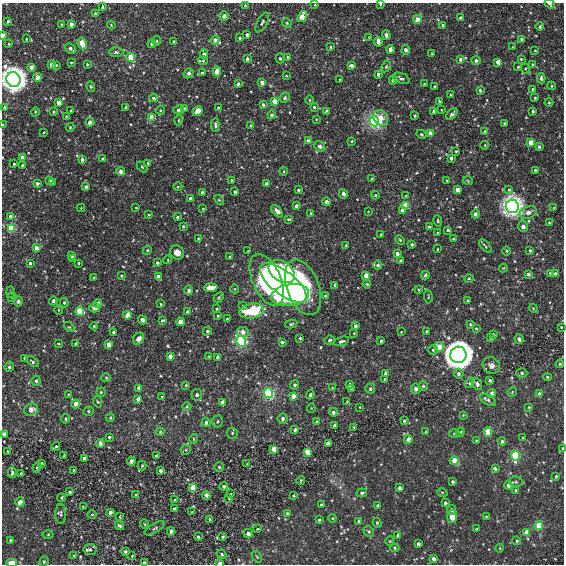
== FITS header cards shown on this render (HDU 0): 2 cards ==
NAXIS1  =                  562
NAXIS2  =                  562

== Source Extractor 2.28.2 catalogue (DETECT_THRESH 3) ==
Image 562 x 562 px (HDU 0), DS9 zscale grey, 1 PNG px = 1 image px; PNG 566 x 566 px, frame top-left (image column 1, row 562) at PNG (2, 3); each listed source drawn as its Kron ellipse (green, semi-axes under 4 px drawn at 4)
Background 4.39e-07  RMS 8.5e-08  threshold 2.56e-07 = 3 sigma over >= 5 px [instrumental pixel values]
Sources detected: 454; all 454 listed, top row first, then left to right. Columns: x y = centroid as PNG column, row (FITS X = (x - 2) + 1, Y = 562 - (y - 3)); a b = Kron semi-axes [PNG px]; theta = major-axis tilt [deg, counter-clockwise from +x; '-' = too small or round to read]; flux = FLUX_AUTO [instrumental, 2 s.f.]
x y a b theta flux
380 4 3 3 - 6.8e-06
550 4 5 4 - 1.2e-05
245 5 3 3 - 5.0e-06
315 5 4 2 - 3.5e-06
102 7 3 3 - 7.7e-06
95 13 4 4 - 5.6e-06
224 16 5 4 - 2.0e-05
302 17 6 4 53 1.1e-04
460 18 3 3 - 9.6e-06
418 19 4 4 - 1.2e-04
8 21 3 3 - 1.1e-05
262 22 11 5 61 1.3e-05
287 23 5 4 - 6.7e-06
71 24 4 3 - 3.9e-05
62 25 3 3 - 1.3e-05
111 25 4 3 - 4.6e-06
443 25 3 3 - 1.1e-05
540 27 4 4 - 1.1e-05
3 35 4 3 - 3.9e-05
247 35 4 3 - 8.2e-06
386 35 5 4 - 1.7e-05
369 37 3 3 - 3.7e-06
240 38 3 3 - 8.5e-06
26 39 4 3 - 4.7e-06
522 39 3 3 - 1.9e-05
215 40 4 4 - 3.5e-05
157 41 5 3 - 5.9e-06
174 42 3 3 - 2.6e-05
378 42 5 3 - 5.1e-05
9 44 3 2 - 3.8e-06
82 44 6 4 -60 1.1e-04
152 44 4 4 - 1.8e-05
330 47 4 3 - 6.6e-06
513 47 3 2 - 2.9e-06
71 48 6 3 -42 1.3e-05
390 49 4 4 - 2.2e-05
406 50 4 4 - 1.4e-05
535 51 3 2 - 3.4e-06
116 52 7 5 -1 1.3e-05
432 53 4 3 - 4.9e-06
204 54 5 3 - 3.4e-05
131 57 5 4 - 1.9e-04
288 57 3 3 - 6.5e-06
280 58 5 4 - 7.7e-06
247 59 3 3 - 1.5e-05
460 59 3 3 - 1.7e-05
521 59 4 3 - 5.2e-06
203 61 5 3 - 6.0e-06
476 61 5 4 - 1.2e-05
71 62 3 2 - 4.3e-06
498 62 4 4 - 5.0e-05
87 64 4 3 - 6.3e-06
532 64 3 2 - 4.1e-06
51 65 4 3 - 4.7e-05
56 65 3 3 - 7.3e-06
352 66 4 3 - 2.2e-05
386 66 6 4 63 7.0e-06
31 67 4 4 - 3.3e-05
518 67 3 3 - 5.9e-06
525 69 5 4 - 7.1e-06
217 71 5 4 - 4.1e-05
188 73 5 3 - 2.9e-05
202 73 3 3 - 1.9e-05
378 74 3 3 - 2.0e-05
286 76 4 2 - 4.3e-06
37 77 4 4 - 4.9e-05
401 78 9 5 -20 1.5e-05
541 78 5 4 - 1.9e-05
340 79 4 3 - 4.3e-06
13 80 7 7 - 4.5e-03
393 80 4 4 - 1.4e-05
262 82 4 3 - 3.5e-05
238 84 3 3 - 2.0e-05
424 84 3 2 - 3.8e-06
91 86 5 4 - 6.3e-06
435 86 3 3 - 6.5e-06
552 86 4 4 - 6.5e-06
533 89 3 3 - 8.2e-06
480 90 4 3 - 1.3e-05
451 95 3 3 - 4.9e-06
285 97 6 4 51 1.2e-05
153 98 4 4 - 1.3e-05
535 98 3 2 - 5.5e-06
309 100 5 3 - 4.4e-06
275 101 4 4 - 1.4e-04
439 101 3 3 - 8.8e-06
59 103 4 3 - 4.6e-05
549 103 4 3 - 5.0e-06
263 105 4 4 - 1.8e-05
126 107 4 3 - 1.2e-05
218 107 3 3 - 5.1e-06
314 107 3 3 - 8.8e-06
5 108 3 3 - 2.6e-05
184 108 4 3 - 7.5e-06
160 110 4 4 - 5.9e-06
179 110 5 4 - 1.5e-05
442 110 3 2 - 3.4e-06
71 111 3 2 - 5.2e-06
198 111 5 4 - 5.1e-05
326 111 4 3 - 5.6e-06
434 111 3 3 - 1.9e-05
533 111 3 3 - 8.5e-06
35 112 5 3 - 5.9e-06
54 112 4 3 - 6.3e-06
452 114 7 4 47 1.8e-05
271 115 4 4 - 1.4e-05
66 116 2 2 - 4.0e-06
415 116 3 3 - 1.0e-05
152 118 4 4 - 1.5e-04
381 118 8 7 - 5.7e-05
316 119 2 2 - 3.6e-06
179 120 5 3 - 5.2e-06
375 121 5 4 - 1.3e-03
90 122 4 4 - 2.1e-05
505 123 3 3 - 8.9e-06
3 125 3 2 - 8.6e-06
215 125 6 3 -88 9.8e-06
251 126 3 3 - 5.0e-06
70 127 4 4 - 4.9e-06
44 132 3 2 - 4.0e-06
485 132 4 3 - 2.8e-05
421 134 5 3 - 5.6e-06
430 134 4 4 - 1.1e-04
308 141 4 4 - 2.8e-05
352 141 4 3 - 5.2e-06
531 142 4 4 - 1.2e-04
485 145 4 3 - 3.8e-06
320 146 5 5 - 2.0e-05
539 147 4 3 - 9.0e-06
456 151 3 2 - 5.3e-06
22 157 4 3 - 5.8e-05
451 158 3 3 - 2.8e-05
102 159 3 3 - 6.7e-06
82 160 4 4 - 2.2e-05
148 163 3 3 - 8.2e-06
14 164 3 3 - 6.8e-06
22 165 3 3 - 1.5e-05
142 167 6 3 -45 5.8e-06
535 170 3 3 - 8.3e-06
284 171 4 3 - 6.5e-06
121 172 4 4 - 2.6e-05
372 179 3 2 - 5.4e-06
50 180 3 3 - 8.5e-06
232 180 3 3 - 6.8e-06
447 181 3 2 - 7.1e-06
468 181 5 3 - 5.1e-06
37 183 4 3 - 1.9e-05
53 183 3 3 - 8.9e-06
266 184 3 3 - 2.2e-05
86 187 4 3 - 1.6e-05
178 187 4 3 - 4.8e-06
298 190 3 3 - 1.5e-05
457 190 4 3 - 6.1e-05
509 190 4 4 - 6.9e-06
202 192 3 3 - 1.0e-05
235 192 3 3 - 1.8e-05
343 194 5 4 - 1.4e-05
375 195 4 4 - 5.3e-06
406 196 4 4 - 5.1e-06
190 199 3 3 - 2.5e-05
219 200 6 4 -43 7.1e-06
327 202 4 4 - 1.2e-05
406 205 4 4 - 2.0e-04
296 206 3 3 - 2.4e-05
512 206 6 6 - 2.9e-03
81 208 4 4 - 4.7e-06
136 208 3 2 - 4.0e-06
554 208 3 2 - 4.8e-06
203 209 3 3 - 4.5e-06
402 210 4 3 - 3.3e-05
277 211 7 4 -47 2.9e-05
368 212 2 2 - 3.2e-06
528 212 9 6 20 2.6e-05
311 214 4 3 - 8.2e-06
475 214 4 4 - 1.3e-05
149 215 3 2 - 4.3e-06
10 217 4 3 - 4.0e-05
177 217 4 3 - 6.9e-06
289 219 3 2 - 5.6e-06
438 221 6 4 -75 7.0e-06
550 223 3 3 - 1.3e-05
183 226 3 3 - 6.0e-06
429 227 3 3 - 1.4e-05
523 227 5 5 - 1.7e-05
11 228 4 4 - 2.9e-04
448 230 3 3 - 9.8e-06
437 233 3 2 - 8.4e-06
381 234 3 2 - 3.9e-06
198 239 4 2 - 6.1e-06
453 239 3 2 - 4.2e-06
400 240 5 4 - 7.9e-06
412 244 3 3 - 1.4e-05
346 245 3 3 - 5.7e-06
485 246 8 3 -46 7.8e-06
36 248 4 3 - 5.2e-05
437 249 3 2 - 4.0e-06
147 250 5 4 - 5.9e-06
248 251 3 2 - 5.0e-06
507 251 5 3 - 5.5e-06
530 251 4 3 - 7.3e-06
177 253 7 6 - 3.9e-05
397 254 4 3 - 2.9e-05
72 256 3 3 - 1.3e-05
230 257 3 3 - 1.5e-05
73 259 4 3 - 1.4e-05
168 260 4 3 - 3.8e-06
400 260 4 3 - 5.6e-06
30 263 3 3 - 1.2e-05
78 263 3 2 - 6.7e-06
157 263 4 4 - 1.0e-05
378 265 4 4 - 1.4e-05
503 268 4 3 - 4.0e-06
282 271 14 10 -34 7.4e-04
550 273 4 3 - 1.0e-05
528 274 3 3 - 1.9e-05
555 274 3 3 - 1.9e-05
425 275 4 3 - 8.5e-06
121 276 3 2 - 5.3e-06
366 276 4 3 - 9.5e-05
158 277 4 3 - 2.9e-05
94 278 3 3 - 7.0e-06
469 278 5 3 - 6.7e-06
267 280 28 14 -66 6.8e-04
283 283 28 11 -38 1.8e-03
367 284 4 3 - 6.5e-06
335 285 4 3 - 7.9e-06
303 287 29 16 -69 9.1e-04
211 288 6 4 4 1.1e-04
235 289 4 3 - 4.0e-06
189 290 5 4 - 1.9e-05
419 290 4 3 - 6.0e-06
10 292 6 4 -88 8.0e-06
290 295 19 11 9 5.8e-04
326 296 4 4 - 8.5e-06
12 297 4 4 - 6.3e-06
219 297 6 3 45 7.3e-06
428 297 7 3 -85 5.8e-06
467 300 3 3 - 4.8e-06
18 301 5 4 - 1.1e-05
53 301 4 3 - 2.3e-05
64 303 4 4 - 9.4e-06
98 303 4 4 - 3.0e-05
161 304 3 3 - 5.2e-06
243 306 4 3 - 6.4e-06
95 308 5 4 - 2.9e-05
533 308 4 3 - 5.9e-06
217 309 3 3 - 8.2e-06
59 310 4 3 - 4.7e-06
80 311 4 4 - 2.4e-04
187 311 3 3 - 1.6e-05
252 311 12 7 11 3.2e-04
127 315 4 4 - 8.6e-05
218 316 4 3 - 6.0e-06
227 319 3 3 - 5.6e-06
142 320 5 4 - 1.5e-05
163 320 4 3 - 6.6e-06
180 322 4 4 - 3.8e-05
291 324 6 4 12 7.7e-06
470 324 4 3 - 7.9e-06
94 326 4 4 - 5.3e-06
355 326 3 3 - 2.1e-05
69 327 6 4 -43 5.9e-06
561 327 3 3 - 4.9e-06
476 328 4 3 - 6.0e-06
207 331 5 4 - 1.3e-05
426 331 3 2 - 6.7e-06
113 332 3 3 - 1.4e-05
243 332 6 5 - 4.2e-05
401 332 3 2 - 3.8e-06
354 333 3 3 - 4.3e-06
493 335 3 3 - 1.2e-05
300 338 4 3 - 5.8e-06
491 338 3 3 - 6.8e-06
139 339 6 5 - 3.0e-05
519 339 5 4 - 1.6e-05
330 340 5 4 - 1.2e-05
241 341 5 5 - 8.9e-04
341 341 8 4 19 1.1e-05
381 341 3 3 - 1.0e-05
282 342 4 3 - 9.6e-06
58 344 3 2 - 4.4e-06
76 344 3 3 - 1.7e-05
109 345 4 4 - 9.6e-05
439 347 5 4 - 7.6e-05
433 350 5 4 - 6.3e-06
458 355 8 8 - 6.3e-03
170 356 4 3 - 5.3e-05
209 357 3 2 - 5.2e-06
218 357 4 4 - 1.6e-05
25 358 3 3 - 1.2e-05
33 362 7 4 -36 1.1e-05
560 364 4 3 - 6.3e-06
491 366 9 8 - 3.6e-05
9 367 5 4 - 1.3e-05
522 373 5 4 - 9.7e-06
386 374 4 3 - 2.3e-05
458 374 5 5 - 1.7e-05
547 377 4 4 - 7.1e-06
106 378 5 4 - 6.2e-06
384 379 3 2 - 5.0e-06
490 380 3 3 - 1.6e-05
36 381 5 4 - 1.0e-05
469 383 5 4 - 8.3e-06
477 384 6 4 -63 1.6e-05
186 385 3 3 - 7.3e-06
295 385 4 4 - 1.1e-05
349 385 4 3 - 2.1e-05
423 386 4 4 - 9.3e-06
139 388 4 3 - 5.6e-05
332 388 3 3 - 4.1e-06
351 389 4 3 - 5.9e-06
370 389 5 5 - 9.8e-06
416 389 5 5 - 1.9e-05
101 392 4 4 - 7.1e-06
512 392 5 4 - 5.5e-06
268 393 5 4 - 8.2e-04
492 393 4 3 - 2.4e-05
68 394 4 3 - 3.9e-06
539 394 4 4 - 2.7e-05
197 395 6 5 - 1.4e-05
310 395 4 3 - 9.8e-06
293 396 4 4 - 5.3e-05
162 397 4 3 - 6.2e-06
138 399 4 3 - 3.6e-05
488 400 9 5 -29 1.5e-05
98 402 6 4 -71 7.0e-06
347 402 4 4 - 4.9e-06
222 403 4 3 - 6.5e-05
76 404 4 4 - 5.3e-05
187 407 4 3 - 4.7e-06
359 407 3 2 - 3.5e-06
529 407 3 2 - 5.2e-06
311 408 5 3 - 4.2e-06
31 410 7 6 - 3.6e-05
88 411 5 4 - 8.7e-06
333 412 4 4 - 2.0e-05
463 415 3 2 - 4.9e-06
110 418 4 3 - 4.8e-06
66 419 4 4 - 9.4e-06
283 419 5 5 - 1.7e-05
218 421 6 5 - 1.0e-05
404 421 4 4 - 1.3e-05
317 422 4 4 - 7.7e-06
206 423 4 4 - 1.6e-05
335 426 4 3 - 2.8e-05
354 427 3 3 - 5.9e-06
295 430 4 4 - 1.4e-05
160 432 4 4 - 9.4e-06
426 432 4 3 - 1.4e-05
460 432 4 3 - 5.9e-06
488 432 4 4 - 2.0e-04
232 433 5 5 - 9.5e-06
4 434 4 3 - 5.2e-05
454 434 5 3 - 5.6e-06
109 437 3 3 - 9.9e-06
523 437 3 2 - 3.4e-06
194 439 5 3 - 5.2e-06
408 439 4 4 - 4.7e-05
476 441 4 3 - 7.7e-06
502 441 4 3 - 1.3e-05
100 443 4 4 - 2.0e-05
328 443 4 3 - 1.4e-05
56 447 4 3 - 8.4e-06
562 448 4 3 - 4.4e-06
274 449 4 4 - 1.3e-04
186 450 5 5 - 7.4e-06
8 452 3 3 - 2.1e-05
308 452 4 4 - 1.7e-04
64 456 4 3 - 5.2e-06
157 456 3 3 - 2.4e-05
515 456 5 4 - 4.5e-04
84 458 4 4 - 2.7e-05
131 461 4 4 - 4.4e-05
454 461 4 4 - 1.3e-04
42 463 3 2 - 6.2e-06
247 464 3 2 - 3.5e-06
142 466 5 4 - 5.8e-06
37 467 5 4 - 7.0e-06
219 467 5 4 - 8.3e-06
495 469 4 3 - 1.2e-05
74 471 3 3 - 1.3e-05
160 471 3 3 - 1.7e-05
12 472 5 3 - 1.2e-05
21 473 4 3 - 7.8e-06
556 476 3 3 - 5.4e-06
301 480 4 2 - 4.8e-06
453 482 3 3 - 1.3e-05
516 482 7 5 -3 9.3e-06
508 485 4 4 - 2.4e-05
224 486 4 4 - 1.8e-05
193 488 4 4 - 2.1e-04
400 488 4 3 - 2.2e-05
516 491 3 3 - 1.4e-05
70 492 3 3 - 1.0e-05
442 492 5 3 - 5.6e-06
362 493 5 4 - 1.2e-05
231 494 3 2 - 3.9e-06
136 495 4 4 - 7.2e-06
206 495 4 3 - 4.7e-05
293 496 3 3 - 8.6e-06
61 497 4 3 - 6.2e-06
229 498 3 2 - 5.0e-06
175 500 4 3 - 4.5e-06
20 502 5 4 - 4.2e-05
445 503 3 3 - 1.4e-05
321 505 3 3 - 1.1e-05
378 505 4 3 - 6.9e-06
83 507 3 2 - 4.7e-06
174 509 4 3 - 1.1e-05
451 510 5 4 - 1.4e-05
110 512 4 3 - 2.1e-05
192 512 4 2 - 3.9e-06
61 514 10 5 -89 1.4e-05
92 514 4 3 - 5.5e-06
287 514 4 4 - 1.9e-05
120 517 4 2 - 4.2e-06
452 517 6 5 - 5.6e-05
486 517 3 3 - 5.5e-06
333 518 4 3 - 4.2e-06
210 519 4 3 - 8.3e-06
319 520 3 3 - 7.4e-06
359 521 4 3 - 1.4e-05
377 523 5 4 - 7.9e-06
144 524 5 3 - 5.0e-06
119 525 5 3 - 1.1e-05
539 526 4 4 - 2.3e-04
155 528 11 4 32 1.2e-05
258 529 3 2 - 4.4e-06
476 529 3 2 - 4.8e-06
171 531 4 3 - 1.1e-05
369 531 6 5 - 9.6e-06
527 532 4 4 - 7.3e-05
248 533 5 4 - 1.7e-05
48 534 5 3 - 5.0e-06
398 536 4 3 - 1.9e-05
198 537 4 3 - 1.1e-05
223 537 3 3 - 7.3e-06
11 540 3 3 - 8.6e-06
390 541 5 4 - 5.6e-06
517 541 4 4 - 8.5e-06
418 544 4 3 - 2.1e-05
395 548 5 4 - 7.6e-06
500 548 4 3 - 4.2e-06
90 550 7 5 7 1.5e-05
125 552 4 3 - 1.5e-05
222 554 5 3 - 7.7e-06
74 556 4 4 - 6.8e-06
132 556 3 3 - 3.9e-06
257 557 6 3 -54 6.0e-06
433 559 4 3 - 2.2e-05
44 562 5 4 - 8.2e-06
12 563 5 3 - 8.4e-05
144 563 4 3 - 3.5e-05
220 563 4 3 - 5.6e-05
At the frame edge (FLAGS 8, measured only in part): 10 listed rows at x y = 380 4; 550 4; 3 35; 13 80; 3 125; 4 434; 562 448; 12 563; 144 563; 220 563

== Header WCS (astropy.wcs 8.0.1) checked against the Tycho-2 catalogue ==
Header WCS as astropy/WCSLIB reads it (CRVAL/CRPIX/CD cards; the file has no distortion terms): RA---TAN/DEC--TAN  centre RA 14:39:50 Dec -00:43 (219.96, -0.72 deg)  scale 3.2 arcsec/px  FOV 30.0' x 30.0'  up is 0 deg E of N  parity normal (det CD < 0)
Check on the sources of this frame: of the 60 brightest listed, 7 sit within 4.8 arcsec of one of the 7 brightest Tycho-2 stars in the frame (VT <= 12.12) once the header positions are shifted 1.35 arcsec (0.50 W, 1.25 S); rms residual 1.62 arcsec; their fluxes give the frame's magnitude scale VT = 4.25 - 2.5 log10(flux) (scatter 0.47 mag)
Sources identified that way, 7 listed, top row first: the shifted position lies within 4.8 arcsec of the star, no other Tycho-2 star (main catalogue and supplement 1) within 9.6 arcsec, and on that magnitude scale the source's flux lands within +1.5 / -3 mag of the star's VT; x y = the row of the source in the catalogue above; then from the Tycho-2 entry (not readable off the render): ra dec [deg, ICRS J2000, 3 dp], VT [Tycho-2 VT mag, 2 dp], TYC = Tycho-2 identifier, HIP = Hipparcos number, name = IAU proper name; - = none
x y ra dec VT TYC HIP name
13 80 220.197 -0.538 10.59 4985-338-1 - -
375 121 219.876 -0.575 11.96 4985-158-1 - -
512 206 219.754 -0.650 10.60 4985-366-1 - -
241 341 219.995 -0.770 12.12 4985-714-1 - -
458 355 219.802 -0.782 9.50 4985-709-1 - -
515 456 219.751 -0.872 11.68 4985-571-1 - -
220 563 220.013 -0.968 12.08 4985-404-1 - -